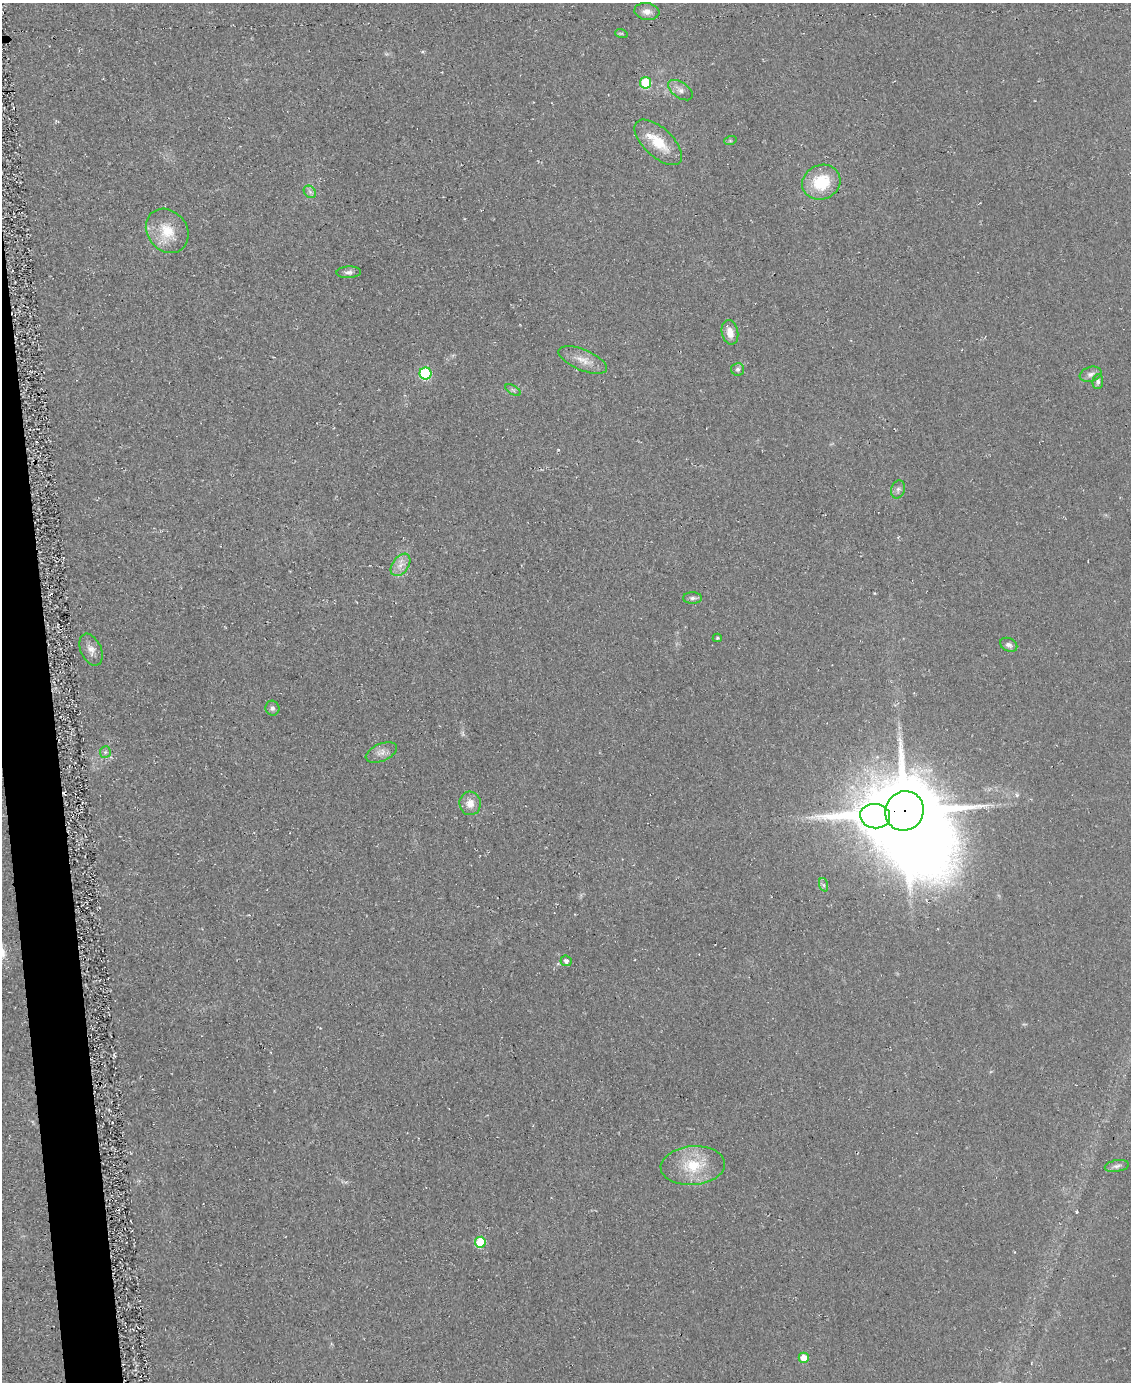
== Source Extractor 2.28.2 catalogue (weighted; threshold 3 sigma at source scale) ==
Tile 7 of 4 x 3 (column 3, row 2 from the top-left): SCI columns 2271-3399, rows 1556-2935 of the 4559 x 4551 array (HDU 1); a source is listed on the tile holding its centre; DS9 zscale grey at full resolution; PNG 1133 x 1384 px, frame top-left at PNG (2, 3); each listed source drawn as its Kron ellipse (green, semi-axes under 4 px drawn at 4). Shown black and unused: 3% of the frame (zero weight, under 2 of 3 exposures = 3% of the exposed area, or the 3 px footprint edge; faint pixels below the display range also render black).
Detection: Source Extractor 2.28.2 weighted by HDU 2 'WHT'; one run over the whole footprint, this tile lists its part. Background 0.047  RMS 0.013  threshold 0.0597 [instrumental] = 3 sigma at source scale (4.5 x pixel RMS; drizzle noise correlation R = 1.50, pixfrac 1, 0.05/0.05 arcsec/px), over >= 5 px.
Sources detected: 38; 1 inside a brighter object's white glare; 1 cosmic-ray / hot-pixel residue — neither listed nor drawn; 1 inside a brighter listed object's ellipse — not listed separately; the other 35 listed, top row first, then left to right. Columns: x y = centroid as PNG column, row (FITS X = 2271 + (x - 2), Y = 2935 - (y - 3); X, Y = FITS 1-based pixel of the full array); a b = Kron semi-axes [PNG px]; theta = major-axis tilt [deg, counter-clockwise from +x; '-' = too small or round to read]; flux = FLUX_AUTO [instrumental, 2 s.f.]
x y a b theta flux
647 11 12 8 -9 8.7
621 33 6 4 -18 1.8
645 83 6 5 - 62
680 90 14 8 -34 7.5
730 141 6 4 18 1.8
658 142 29 14 -43 37
821 182 19 17 25 55
310 192 7 5 -46 3.6
167 231 24 19 -52 36
349 272 12 6 3 4.7
730 332 12 8 -79 13
583 360 26 10 -23 17
738 369 6 6 - 3.7
425 373 6 6 - 120
1090 374 11 7 18 5.5
1098 382 7 5 86 3
513 390 9 3 -32 2.5
898 489 9 7 74 4.7
401 565 12 8 54 10
692 598 9 5 0 3.7
717 638 4 4 - 1.8
1009 645 9 6 -26 4.3
91 650 17 10 -66 9.9
272 708 7 7 - 3.7
105 752 6 5 - 2.7
381 752 16 8 23 9.3
470 803 12 10 -85 13
904 811 20 19 - 9300
875 816 15 12 -8 2100
824 885 7 4 -71 2.7
566 961 5 5 - 5
693 1166 32 19 4 49
1117 1166 12 5 10 5
480 1242 5 5 - 60
804 1358 5 5 - 20
Overlapping masked pixels (flux is a lower limit): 1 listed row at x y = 904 811